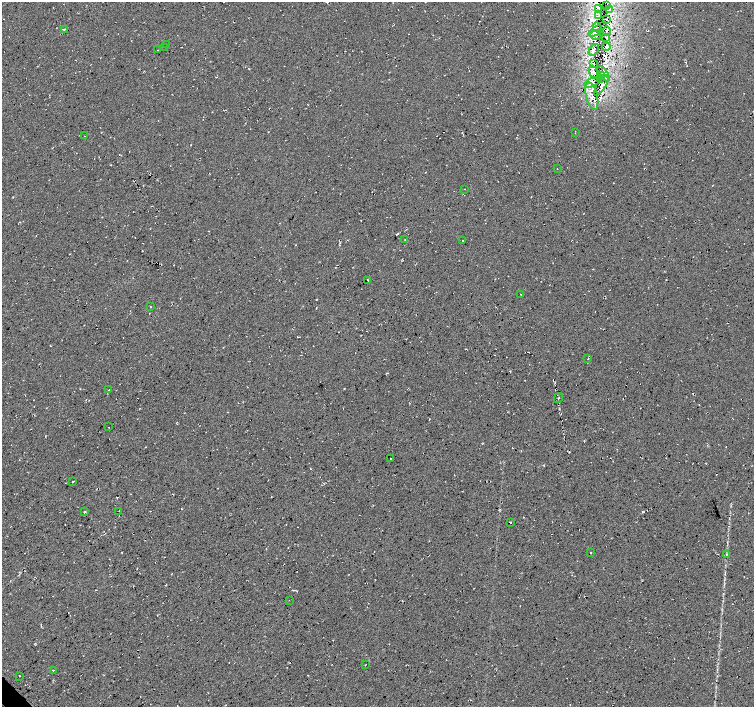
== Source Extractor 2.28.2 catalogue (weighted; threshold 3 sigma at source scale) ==
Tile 7 of 4 x 4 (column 3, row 2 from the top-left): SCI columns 3011-4514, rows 2965-4373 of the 6020 x 5994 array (HDU 1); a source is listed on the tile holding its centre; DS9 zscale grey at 2 x 2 block average (1 PNG px = mean of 2 x 2 image px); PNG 756 x 709 px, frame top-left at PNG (2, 2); each listed source drawn as its Kron ellipse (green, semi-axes under 4 px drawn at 4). Shown black and unused: <1% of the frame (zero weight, under 2 of 3 exposures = <1% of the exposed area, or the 3 px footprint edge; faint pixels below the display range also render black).
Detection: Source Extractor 2.28.2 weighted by HDU 2 'WHT'; one run over the whole footprint, this tile lists its part. Background 0.0325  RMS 0.013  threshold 0.0563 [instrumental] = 3 sigma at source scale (4.5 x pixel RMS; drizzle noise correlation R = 1.50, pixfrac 1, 0.0396/0.0396 arcsec/px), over >= 5 px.
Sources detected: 56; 3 cosmic-ray / hot-pixel residue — neither listed nor drawn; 5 inside a brighter listed object's ellipse — not listed separately; the other 48 listed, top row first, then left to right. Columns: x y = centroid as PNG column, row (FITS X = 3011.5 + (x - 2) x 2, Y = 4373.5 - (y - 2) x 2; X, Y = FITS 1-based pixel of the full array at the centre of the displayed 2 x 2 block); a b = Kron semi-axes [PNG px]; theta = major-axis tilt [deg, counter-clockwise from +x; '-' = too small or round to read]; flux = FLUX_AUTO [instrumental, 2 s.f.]
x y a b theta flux
606 6 2 2 - 1.3
599 8 3 2 - 2.3
609 10 4 3 - 4.1
599 16 4 2 - 2
607 20 2 2 - 1.4
597 27 4 2 - 2.4
64 29 2 2 - 8.5
595 31 7 3 36 6.2
606 31 5 2 - 2.9
596 35 5 2 - 3.7
606 37 3 2 - 1.3
167 45 2 2 - 0.75
165 47 2 2 - 1.1
606 47 4 4 - 4.2
158 50 2 2 - 1.1
594 50 6 2 52 2.9
593 63 3 2 - 1.8
593 72 7 4 -71 8.3
604 74 9 3 -55 7.1
601 76 3 2 - 1.6
601 78 2 2 - 2
592 82 8 3 24 8.3
601 86 11 4 58 12
592 96 14 5 -77 23
575 133 2 2 - 1.1
84 136 2 2 - 1
557 169 2 2 - 0.97
464 189 2 2 - 0.77
405 240 2 2 - 1.1
463 240 2 2 - 8.9
368 280 2 2 - 4.6
521 294 2 2 - 6.6
150 307 2 2 - 16
588 358 3 2 - 2
109 390 2 2 - 2.3
558 398 5 2 - 1.6
109 427 2 2 - 23
390 458 2 2 - 4.7
72 482 2 2 - 27
119 511 2 2 - 8.5
84 512 2 2 - 17
510 522 2 2 - 7.7
591 553 2 2 - 9.2
727 554 3 2 - 2
290 600 2 2 - 2.4
366 665 2 2 - 2
53 670 2 2 - 5
20 676 2 2 - 3
Diffuse or blended objects may show on this block-average render without a row.